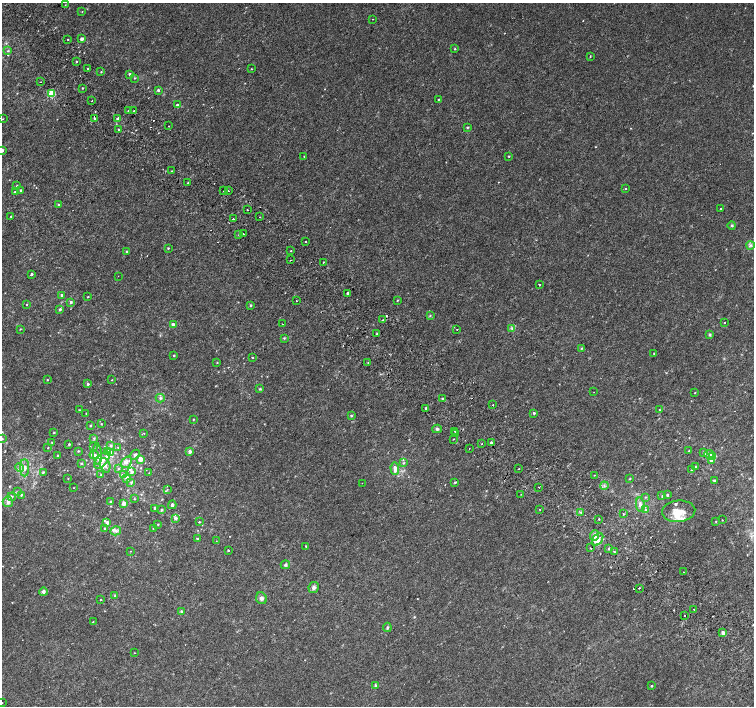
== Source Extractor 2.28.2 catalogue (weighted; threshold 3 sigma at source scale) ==
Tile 11 of 4 x 4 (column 3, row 3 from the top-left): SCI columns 3042-4545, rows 1668-3075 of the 6075 x 6084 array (HDU 1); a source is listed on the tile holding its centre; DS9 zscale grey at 2 x 2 block average (1 PNG px = mean of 2 x 2 image px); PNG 756 x 708 px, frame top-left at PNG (2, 3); each listed source drawn as its Kron ellipse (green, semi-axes under 4 px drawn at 4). Shown black and unused: <1% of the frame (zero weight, under 2 of 3 exposures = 2% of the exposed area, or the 3 px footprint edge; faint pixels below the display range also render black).
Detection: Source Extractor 2.28.2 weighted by HDU 2 'WHT'; one run over the whole footprint, this tile lists its part. Background 0.00396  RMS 0.0028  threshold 0.0128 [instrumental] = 3 sigma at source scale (4.5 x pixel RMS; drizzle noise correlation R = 1.50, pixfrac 1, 0.0396/0.0396 arcsec/px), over >= 5 px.
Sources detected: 243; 7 cosmic-ray / hot-pixel residue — neither listed nor drawn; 1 coinciding with a brighter row at this scale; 14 inside a brighter listed object's ellipse — not listed separately; the other 221 listed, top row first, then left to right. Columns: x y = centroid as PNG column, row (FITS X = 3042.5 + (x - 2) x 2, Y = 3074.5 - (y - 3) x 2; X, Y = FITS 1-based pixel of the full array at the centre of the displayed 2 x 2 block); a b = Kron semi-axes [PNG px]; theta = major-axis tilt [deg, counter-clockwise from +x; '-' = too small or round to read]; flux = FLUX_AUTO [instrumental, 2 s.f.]
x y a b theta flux
65 5 3 2 - 0.3
82 12 2 2 - 0.24
373 19 2 2 - 0.23
68 39 2 2 - 0.37
82 39 3 2 - 2.5
455 49 2 2 - 0.42
8 51 3 2 - 0.53
590 56 3 2 - 0.37
76 62 2 2 - 0.42
88 69 2 2 - 1.3
252 69 2 2 - 0.36
101 72 2 2 - 0.38
130 74 3 2 - 1.5
135 78 3 2 - 0.45
40 82 2 2 - 0.51
83 88 2 2 - 0.39
158 90 3 2 - 1.2
52 94 3 3 - 27
438 99 2 2 - 0.37
92 101 2 2 - 0.61
177 105 3 3 - 1.6
128 111 2 2 - 0.29
134 111 2 2 - 0.81
117 118 2 2 - 3
3 119 2 2 - 0.29
94 119 2 2 - 3.8
168 126 2 2 - 0.65
467 127 3 3 - 0.53
118 129 3 2 - 0.49
2 150 3 2 - 2.4
304 156 2 2 - 0.35
509 156 2 2 - 0.51
171 171 2 2 - 0.44
188 182 2 2 - 0.38
17 186 4 3 - 0.7
625 188 2 2 - 1.7
21 190 2 2 - 1
223 191 2 2 - 0.25
228 191 2 2 - 2.6
15 192 3 3 - 0.95
58 204 2 2 - 0.75
721 209 2 2 - 4.7
247 210 2 2 - 0.45
11 216 2 2 - 0.46
260 217 2 2 - 0.72
233 219 2 2 - 1
732 225 4 3 - 0.78
243 234 2 2 - 0.82
239 235 2 2 - 0.29
306 241 2 2 - 0.99
751 245 4 3 - 1.1
168 248 2 2 - 0.54
291 250 2 2 - 0.47
126 251 3 2 - 0.72
290 260 2 2 - 0.38
323 262 2 2 - 0.76
31 274 2 2 - 1
118 276 2 2 - 0.34
539 284 2 2 - 3.2
348 293 2 2 - 3.5
62 295 3 3 - 2.2
88 297 2 2 - 0.37
397 300 3 2 - 0.4
296 301 2 2 - 0.45
71 302 3 3 - 0.97
26 304 2 2 - 2.6
250 305 3 3 - 0.79
60 309 3 3 - 1
430 315 4 2 - 0.52
383 320 2 2 - 0.84
725 322 2 2 - 0.88
282 324 2 2 - 0.42
173 325 3 2 - 3
512 328 4 3 - 0.98
20 329 3 2 - 0.33
457 329 2 2 - 0.58
377 334 2 2 - 1.2
710 335 4 3 - 0.76
284 338 3 3 - 0.61
582 348 4 3 - 0.6
654 353 2 2 - 0.42
174 355 3 2 - 0.52
252 358 2 2 - 0.82
217 363 3 2 - 0.33
368 363 3 2 - 0.4
47 380 2 2 - 0.48
112 380 2 2 - 0.28
88 384 3 3 - 0.92
260 389 4 3 - 0.68
594 392 2 2 - 0.19
695 393 2 2 - 0.32
160 398 4 4 - 1.2
442 398 2 2 - 1.8
493 405 2 2 - 1.6
426 408 2 2 - 2.9
79 410 2 2 - 0.41
659 410 2 2 - 0.57
534 413 2 2 - 0.92
86 414 3 2 - 0.38
351 416 3 3 - 0.58
193 419 2 2 - 0.47
101 424 2 2 - 0.36
90 425 3 2 - 0.46
437 429 5 4 - 1
455 431 2 2 - 0.74
54 433 2 2 - 0.51
144 433 2 2 - 0.26
456 434 3 2 - 0.77
94 438 3 3 - 0.72
2 439 3 2 - 0.46
453 439 2 2 - 0.34
52 442 2 2 - 0.45
492 443 3 2 - 7.4
69 444 2 2 - 0.64
482 444 2 2 - 0.54
111 446 3 3 - 1
94 447 3 2 - 0.45
118 447 3 2 - 0.36
48 448 2 2 - 0.3
469 449 2 2 - 0.2
78 451 3 3 - 0.46
190 451 3 3 - 2.2
689 451 2 2 - 0.46
107 452 4 3 - 3.2
111 452 4 3 - 3.5
703 452 2 2 - 1.5
98 454 11 3 -86 2.2
709 454 5 4 - 4.7
94 455 5 4 - 1.8
135 455 6 3 38 1.5
58 456 2 2 - 0.59
713 457 4 3 - 1.1
140 459 3 3 - 5.6
102 460 10 5 51 5.7
712 460 3 2 - 6.1
126 462 6 5 - 2.3
81 463 3 2 - 0.58
403 463 3 3 - 0.87
105 465 7 5 -69 3.1
695 467 3 3 - 0.77
19 468 4 4 - 1.8
25 468 8 4 -90 3.1
395 468 6 3 -85 3.9
118 469 3 3 - 0.54
519 469 2 2 - 0.63
691 470 2 2 - 0.33
43 472 4 2 - 0.55
132 472 4 3 - 2
149 473 2 2 - 0.34
101 475 3 3 - 0.49
124 475 4 3 - 1.1
594 475 2 2 - 0.3
127 478 4 3 - 5.1
68 479 2 2 - 0.26
630 479 3 2 - 0.42
715 480 4 2 - 0.92
131 482 4 4 - 0.96
455 482 2 2 - 0.67
362 483 2 2 - 0.52
604 486 4 3 - 1.2
538 487 2 2 - 0.42
74 488 2 2 - 0.26
167 489 3 2 - 0.3
18 491 3 3 - 0.46
521 494 2 2 - 0.42
21 495 4 2 - 0.69
667 495 2 2 - 0.91
662 496 3 2 - 0.37
12 497 4 4 - 1.1
645 497 3 2 - 0.46
134 499 3 2 - 0.41
8 502 5 5 - 2.2
110 502 4 3 - 0.54
123 504 4 3 - 3.2
172 505 4 3 - 1.4
640 505 7 4 -82 2.2
155 508 2 2 - 1.1
161 510 3 2 - 0.89
540 510 2 2 - 0.39
645 510 3 3 - 0.91
679 511 17 10 5 8.5
581 512 3 3 - 0.59
623 514 2 2 - 0.38
175 518 4 3 - 1.6
598 519 2 2 - 0.51
722 520 2 2 - 0.25
716 521 2 2 - 0.35
199 522 2 2 - 2.1
107 523 3 3 - 1.9
158 524 2 2 - 0.38
105 528 3 2 - 0.48
153 528 2 2 - 0.26
116 531 5 4 - 1.6
595 535 5 4 - 2.7
197 539 4 2 - 0.62
597 539 7 5 52 5.7
216 541 2 2 - 0.22
306 546 2 2 - 0.58
590 548 2 2 - 0.75
609 548 3 3 - 0.71
228 550 2 2 - 0.52
131 551 2 2 - 0.21
614 552 3 2 - 0.38
285 565 5 4 - 1.2
683 572 2 2 - 2.8
314 588 6 5 - 1.8
639 588 2 2 - 0.49
43 592 4 4 - 1.7
115 596 4 3 - 0.74
261 598 6 5 - 2.2
100 600 2 2 - 0.6
694 610 2 2 - 0.74
181 611 4 4 - 0.87
685 616 2 2 - 0.42
93 622 2 2 - 0.38
387 627 4 3 - 0.76
723 633 2 2 - 3.5
134 653 2 2 - 0.28
375 685 4 3 - 0.74
652 686 2 2 - 0.48
2 703 2 2 - 0.23
Overlapping masked pixels (flux is a lower limit): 1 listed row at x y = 94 119
Isophote crosses this tile's border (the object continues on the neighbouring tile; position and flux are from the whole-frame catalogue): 3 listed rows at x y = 2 150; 2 439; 2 703
Diffuse or blended objects may show on this block-average render without a row.